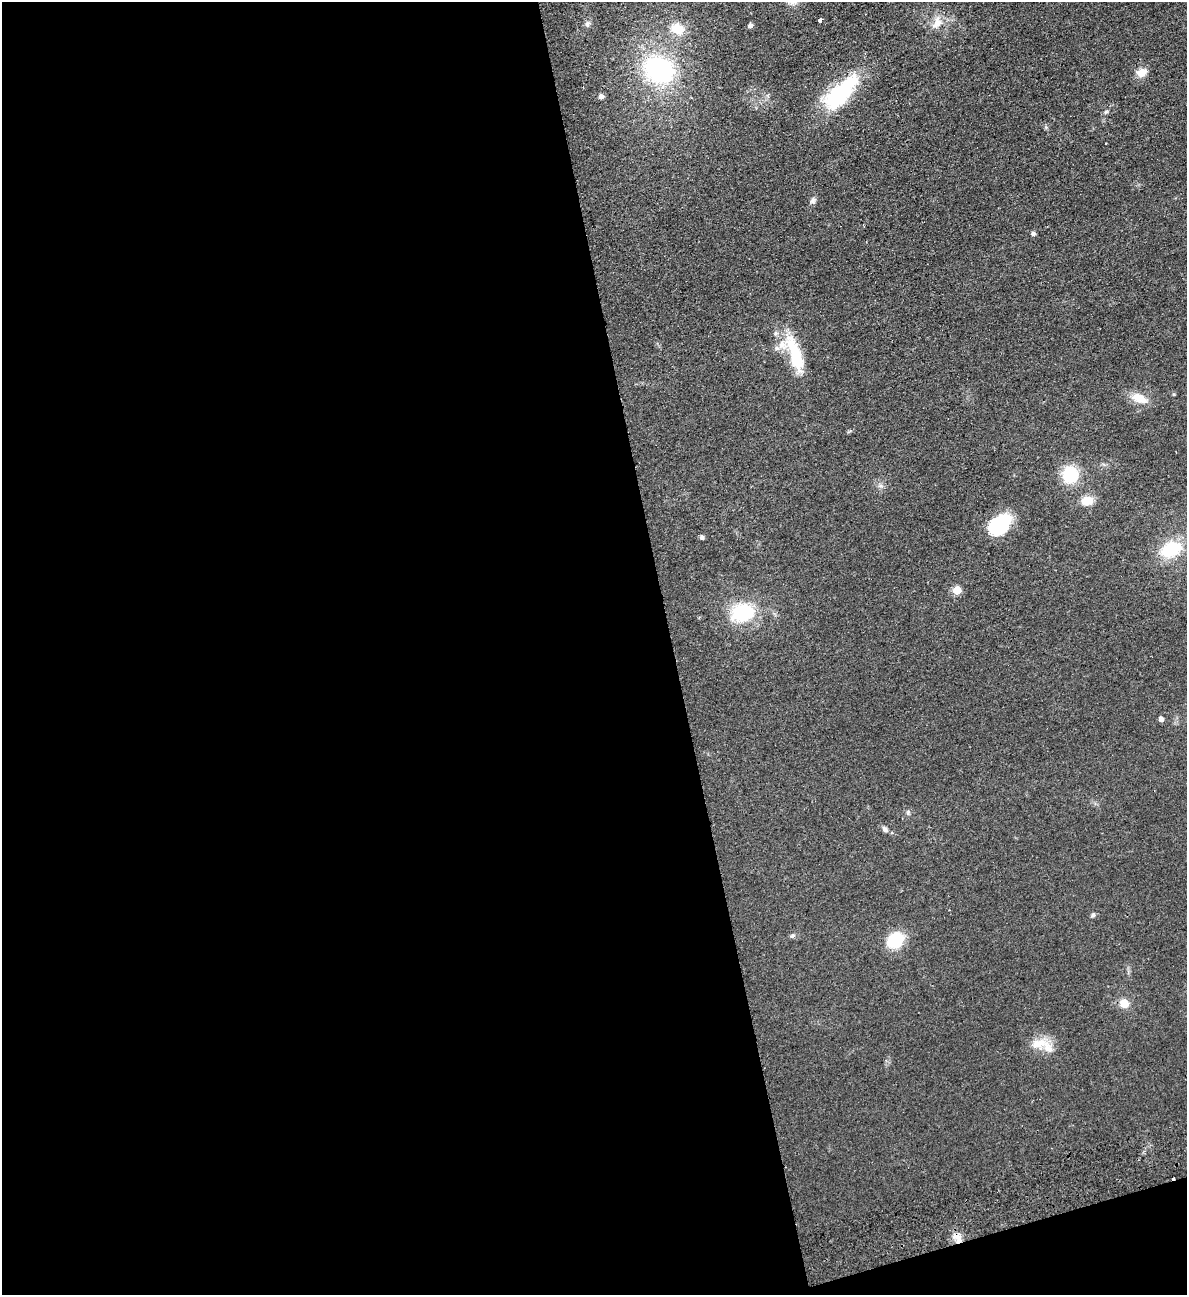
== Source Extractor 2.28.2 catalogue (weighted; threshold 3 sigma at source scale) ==
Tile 13 of 4 x 4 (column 1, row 4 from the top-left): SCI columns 286-1470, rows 57-1349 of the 5189 x 5283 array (HDU 1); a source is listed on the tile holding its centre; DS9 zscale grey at full resolution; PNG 1189 x 1297 px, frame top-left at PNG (2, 2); no overlay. Shown black and unused: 58% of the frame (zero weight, under 2 of 3 exposures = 3% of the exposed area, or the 3 px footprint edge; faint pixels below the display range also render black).
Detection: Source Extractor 2.28.2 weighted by HDU 2 'WHT'; one run over the whole footprint, this tile lists its part. Background 0.0822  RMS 0.0093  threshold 0.0419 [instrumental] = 3 sigma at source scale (4.5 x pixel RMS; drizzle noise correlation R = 1.50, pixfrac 1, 0.05/0.05 arcsec/px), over >= 5 px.
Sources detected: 35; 3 inside a brighter listed object's ellipse — not listed separately; the other 32 listed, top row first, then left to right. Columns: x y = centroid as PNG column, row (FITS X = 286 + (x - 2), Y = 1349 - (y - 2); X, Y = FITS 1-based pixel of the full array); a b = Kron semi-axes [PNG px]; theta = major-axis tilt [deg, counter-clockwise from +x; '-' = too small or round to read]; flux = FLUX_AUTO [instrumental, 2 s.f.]
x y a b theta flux
820 20 4 3 - 28
937 22 19 12 66 12
587 24 8 7 - 2.5
750 26 6 5 - 2.7
677 29 16 12 -20 18
659 70 31 25 -19 120
1141 72 12 9 16 9.3
840 93 44 18 46 87
601 96 6 5 - 2.8
1106 112 7 4 36 1.4
813 200 9 6 51 2.7
1033 234 5 4 - 2.5
794 354 46 16 -67 47
1173 394 5 4 - 0.98
1139 398 22 11 -24 13
1070 475 17 16 - 35
880 486 7 4 18 1.9
1087 501 13 11 2 13
999 525 23 15 39 55
702 537 5 4 - 2.6
1171 549 19 13 21 47
957 590 5 5 - 25
742 612 25 19 13 55
1161 719 4 4 - 4.4
885 829 8 6 -64 2.6
1093 915 6 5 - 1.7
792 936 7 5 27 2
895 940 17 14 42 36
1124 1003 9 9 - 11
1039 1043 25 14 5 15
1173 1178 3 2 - 23
956 1236 12 9 1 7
Overlapping masked pixels (flux is a lower limit): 2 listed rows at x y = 1173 1178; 956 1236
Unlisted compact peaks at least as high as the median listed source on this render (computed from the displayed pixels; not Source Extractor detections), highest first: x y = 908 812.